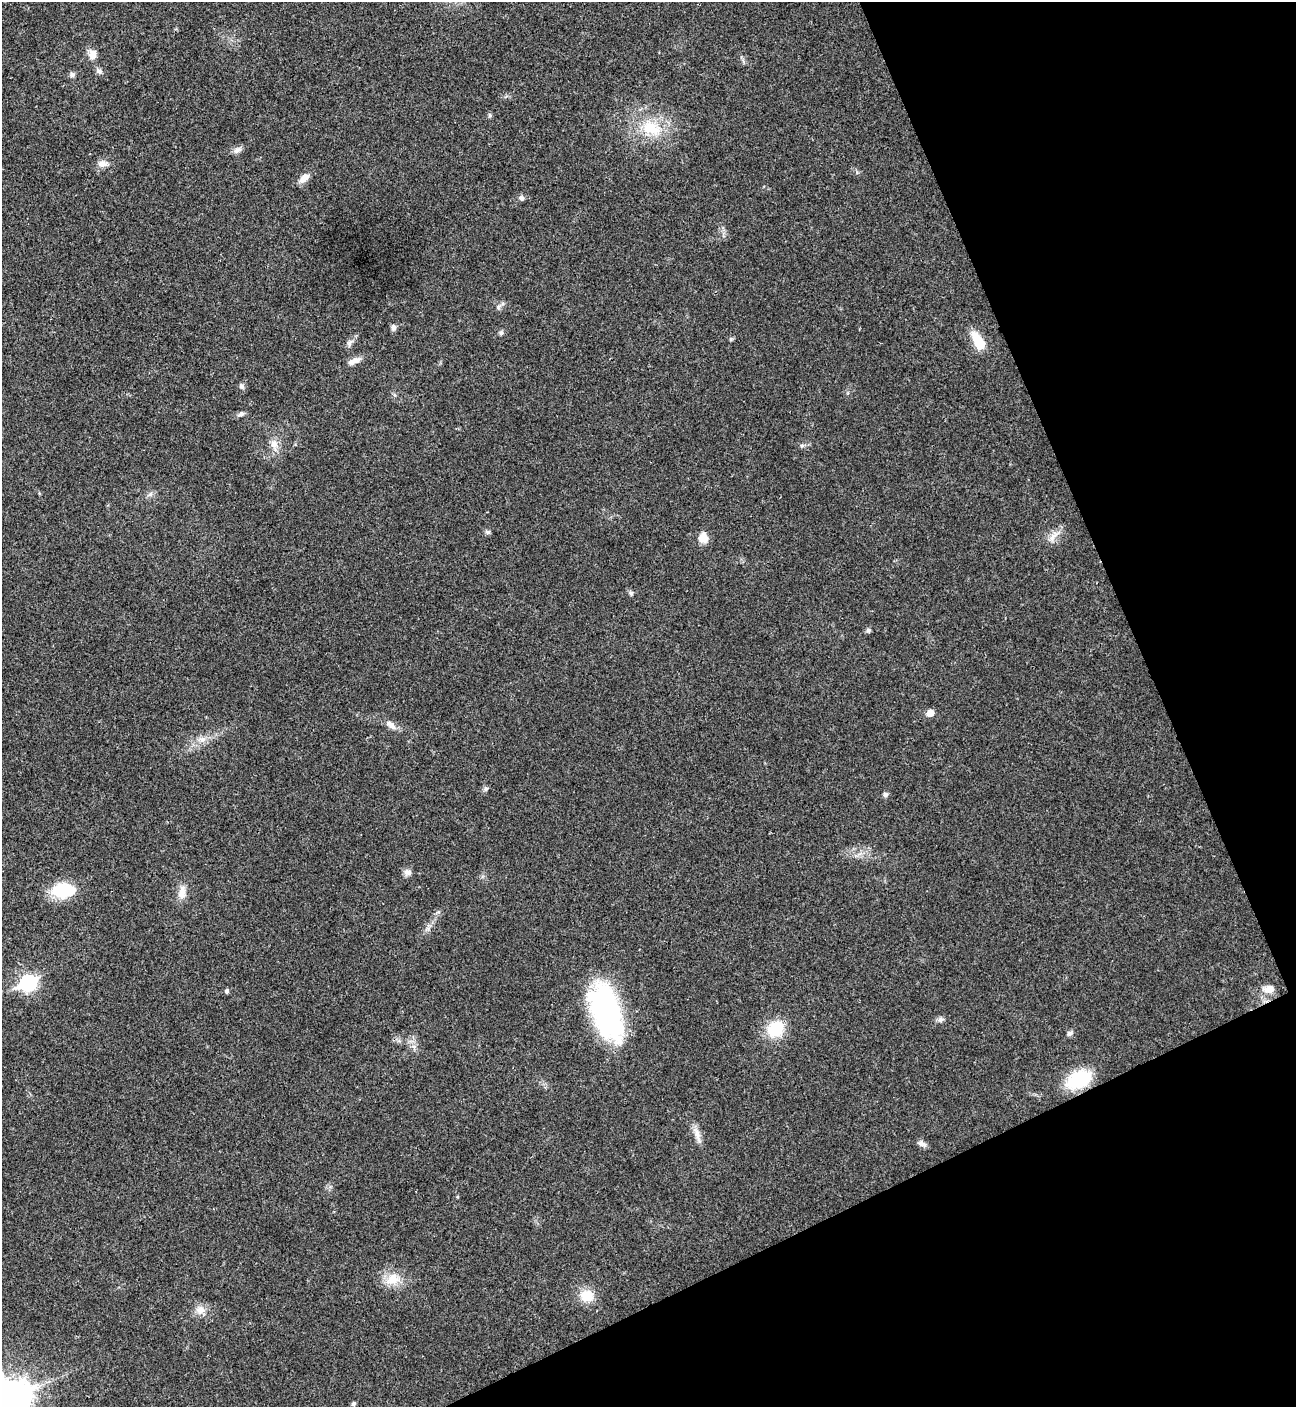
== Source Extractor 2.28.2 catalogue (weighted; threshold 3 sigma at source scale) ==
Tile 12 of 4 x 4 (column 4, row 3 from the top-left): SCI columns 4168-5461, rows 1408-2812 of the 5617 x 5629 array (HDU 1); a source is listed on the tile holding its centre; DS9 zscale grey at full resolution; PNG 1298 x 1409 px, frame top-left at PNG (2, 2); no overlay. Shown black and unused: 22% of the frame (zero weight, under 3 of 4 exposures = <1% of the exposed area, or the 3 px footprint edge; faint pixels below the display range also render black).
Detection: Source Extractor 2.28.2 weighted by HDU 2 'WHT'; one run over the whole footprint, this tile lists its part. Background 0.0203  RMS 0.004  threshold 0.0181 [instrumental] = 3 sigma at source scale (4.5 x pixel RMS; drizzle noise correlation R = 1.50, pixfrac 1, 0.05/0.05 arcsec/px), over >= 5 px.
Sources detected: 48; all 48 listed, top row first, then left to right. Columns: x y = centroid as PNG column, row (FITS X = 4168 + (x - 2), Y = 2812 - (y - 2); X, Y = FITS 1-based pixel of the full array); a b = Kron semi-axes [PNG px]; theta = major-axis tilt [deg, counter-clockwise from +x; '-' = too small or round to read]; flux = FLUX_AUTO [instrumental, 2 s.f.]
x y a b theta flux
92 54 14 10 -89 3
99 71 9 6 -24 1.2
72 75 7 6 - 1
490 115 6 5 - 0.64
651 128 27 16 -22 14
237 150 11 7 31 1.8
102 163 14 8 0 2.4
304 178 15 8 45 3
521 198 7 6 - 1.1
498 307 7 4 72 0.76
394 327 8 6 -83 1.4
501 333 6 6 - 0.93
731 339 5 5 - 0.57
978 341 22 10 -61 9.4
349 344 9 6 87 1.2
354 361 18 7 24 2.7
242 386 7 6 - 1.1
241 414 9 6 18 1.2
274 444 11 10 - 3
802 446 6 4 0 0.72
488 532 7 5 0 0.83
1053 537 15 7 48 3
703 538 11 10 - 4.4
631 593 6 6 - 0.75
868 630 6 6 - 0.87
930 713 6 5 - 4.5
391 725 17 8 -43 2.6
202 739 10 7 49 2.2
486 788 7 4 19 0.71
885 795 7 5 -89 0.88
408 872 10 7 -3 1.6
63 890 27 16 1 17
182 892 17 8 81 4
28 983 8 7 - 95
1269 989 12 9 4 3.3
227 991 5 4 - 0.98
606 1012 57 26 -73 79
940 1019 9 6 55 1.1
776 1029 17 15 44 15
1070 1033 7 7 - 1.1
1079 1079 21 14 24 27
697 1135 26 6 -73 3.2
922 1144 12 6 -25 1.7
392 1279 19 14 27 6.9
587 1296 15 13 -14 7.7
200 1310 13 10 -8 3.5
12 1399 14 12 25 950
353 1404 5 4 - 0.94
Isophote crosses this tile's border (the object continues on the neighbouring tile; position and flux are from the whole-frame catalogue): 1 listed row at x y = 12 1399